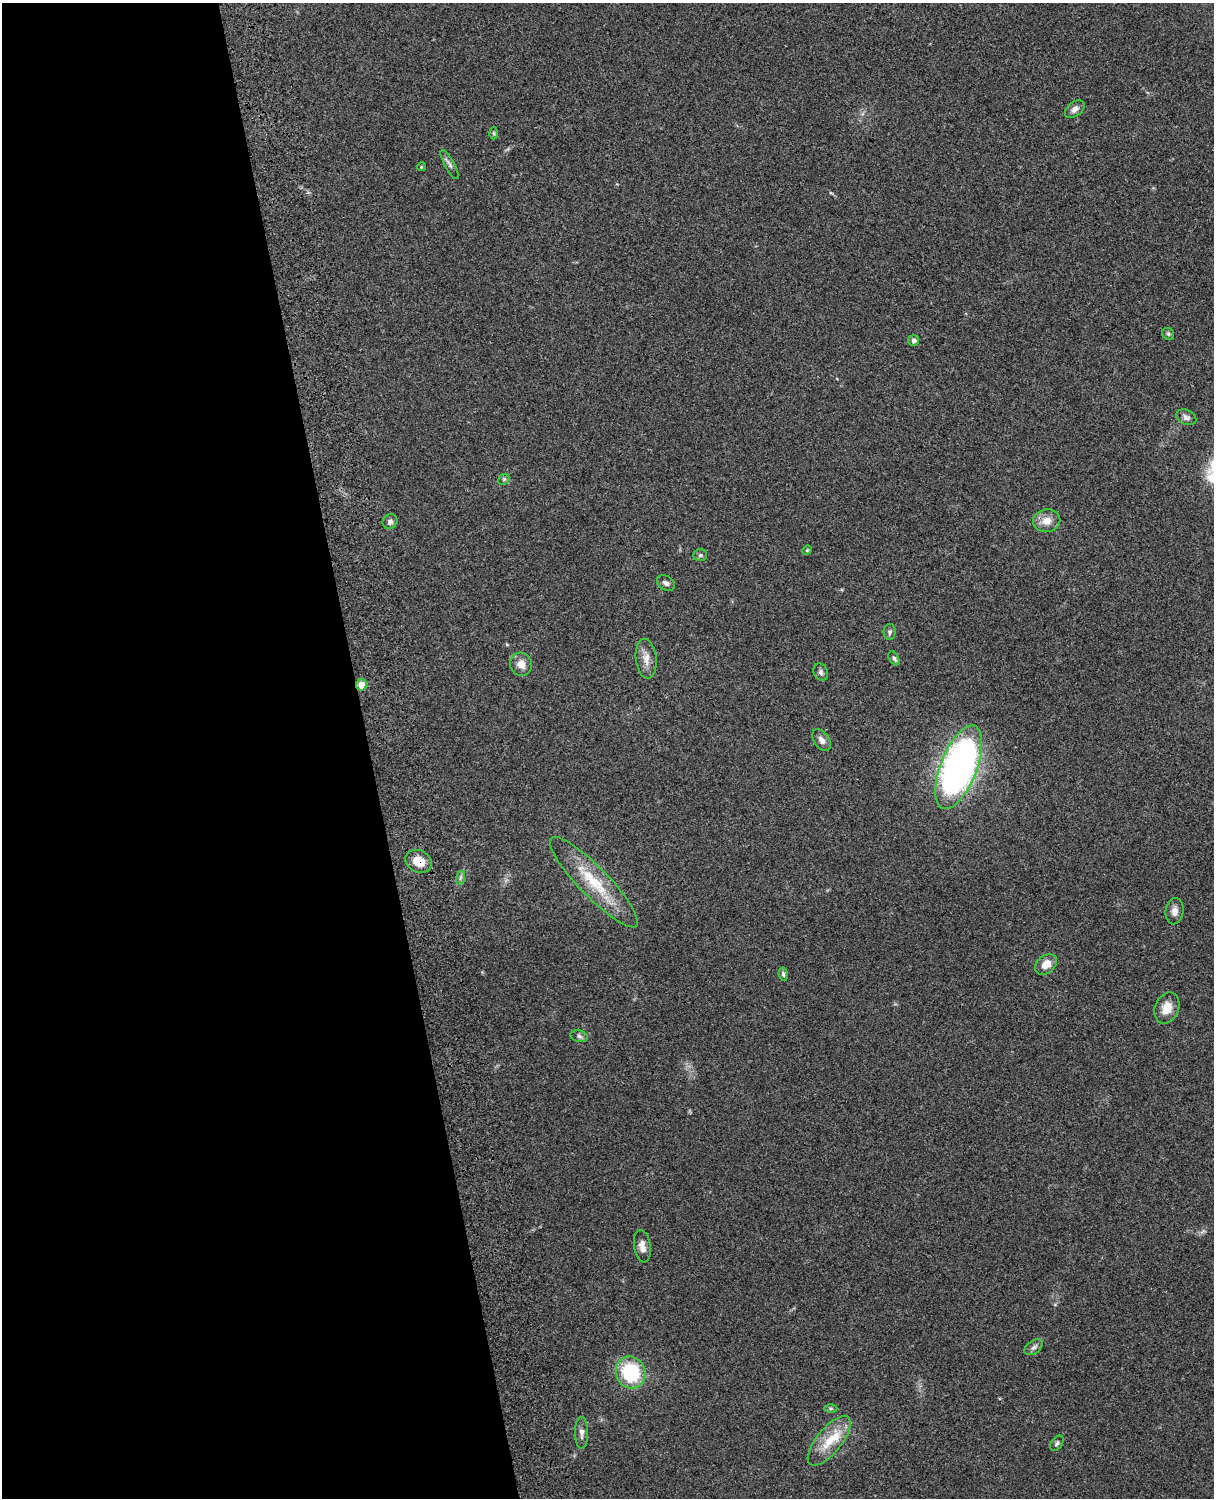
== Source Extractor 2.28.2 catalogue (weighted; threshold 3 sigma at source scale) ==
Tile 5 of 4 x 3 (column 1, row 2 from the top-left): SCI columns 119-1330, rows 1660-3155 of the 5089 x 4927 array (HDU 1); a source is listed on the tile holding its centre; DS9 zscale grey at full resolution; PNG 1216 x 1500 px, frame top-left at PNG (2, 3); each listed source drawn as its Kron ellipse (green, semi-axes under 4 px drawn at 4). Shown black and unused: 30% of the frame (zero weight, under 3 of 4 exposures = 6% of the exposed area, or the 3 px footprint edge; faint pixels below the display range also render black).
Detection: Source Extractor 2.28.2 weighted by HDU 2 'WHT'; one run over the whole footprint, this tile lists its part. Background 0.271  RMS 0.0089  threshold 0.0401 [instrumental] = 3 sigma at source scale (4.5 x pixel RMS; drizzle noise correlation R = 1.50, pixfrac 1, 0.05/0.05 arcsec/px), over >= 5 px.
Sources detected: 37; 1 inside a brighter listed object's ellipse — not listed separately; the other 36 listed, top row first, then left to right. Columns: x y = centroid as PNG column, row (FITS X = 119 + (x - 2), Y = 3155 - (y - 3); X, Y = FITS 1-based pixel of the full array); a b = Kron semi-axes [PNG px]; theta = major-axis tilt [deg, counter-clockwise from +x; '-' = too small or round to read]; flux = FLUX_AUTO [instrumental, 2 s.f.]
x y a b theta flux
1075 109 11 7 37 4.5
494 133 6 4 -88 1.2
450 165 16 4 -61 2.9
421 167 4 3 - 0.87
1168 334 6 5 - 1.6
914 341 5 5 - 2.7
1186 417 10 7 -24 3.4
504 479 6 4 44 1.4
1047 521 14 11 10 9.3
390 522 8 7 - 2.9
807 550 5 4 - 0.9
700 555 7 6 - 1.9
666 583 10 7 -34 2.8
890 632 8 6 89 2.2
894 658 8 4 -60 1.9
646 659 20 10 -83 8.3
521 664 12 11 - 7.9
821 672 9 7 -64 2.5
362 685 5 5 - 11
821 740 12 7 -56 4.6
959 767 44 18 69 410
419 861 14 11 -27 12
460 878 7 4 72 1.7
594 882 61 14 -46 40
1174 911 13 9 84 5.5
1046 964 12 9 39 9.3
783 974 7 4 -81 1.7
1167 1008 16 12 65 11
579 1036 9 5 -11 2.6
642 1246 16 8 -81 6.4
1034 1347 10 6 34 3
631 1372 16 14 -67 57
831 1409 6 4 0 1.4
582 1433 16 6 -89 4.3
829 1441 30 12 51 22
1057 1443 8 5 55 2
Overlapping masked pixels (flux is a lower limit): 2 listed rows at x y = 362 685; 419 861